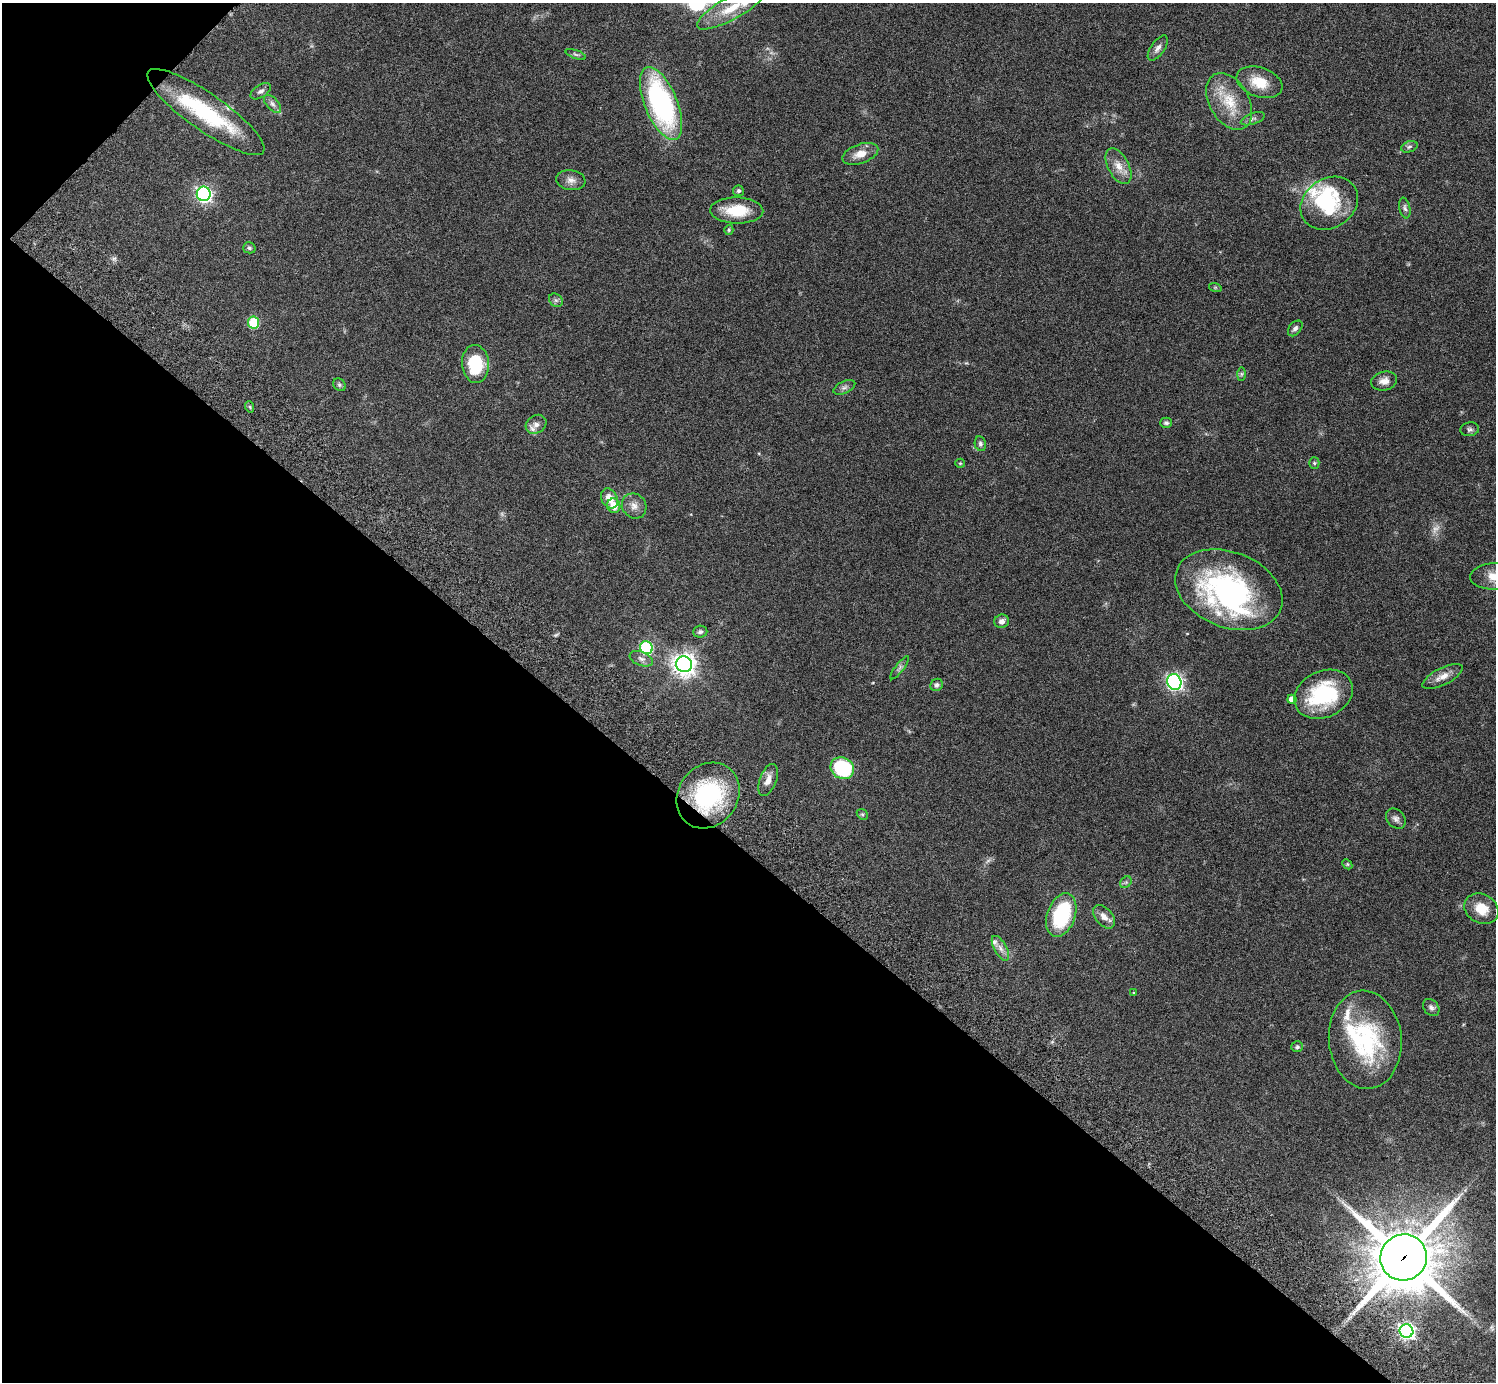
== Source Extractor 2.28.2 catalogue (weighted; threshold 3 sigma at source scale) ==
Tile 9 of 4 x 4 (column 1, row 3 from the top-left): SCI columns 45-1538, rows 1726-3105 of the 6059 x 6069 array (HDU 1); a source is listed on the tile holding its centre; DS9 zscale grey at full resolution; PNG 1498 x 1384 px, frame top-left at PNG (2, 3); each listed source drawn as its Kron ellipse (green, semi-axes under 4 px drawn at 4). Shown black and unused: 40% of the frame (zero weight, under 3 of 6 exposures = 3% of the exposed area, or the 3 px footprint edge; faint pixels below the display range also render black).
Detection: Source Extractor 2.28.2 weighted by HDU 2 'WHT'; one run over the whole footprint, this tile lists its part. Background 0.0843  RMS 0.0046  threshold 0.0188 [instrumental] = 3 sigma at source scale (4.09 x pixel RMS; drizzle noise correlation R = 1.36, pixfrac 0.8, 0.05/0.05 arcsec/px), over >= 5 px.
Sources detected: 82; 3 too faint to see at this stretch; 4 inside a brighter object's white glare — neither listed nor drawn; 5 inside a brighter listed object's ellipse — not listed separately; the other 70 listed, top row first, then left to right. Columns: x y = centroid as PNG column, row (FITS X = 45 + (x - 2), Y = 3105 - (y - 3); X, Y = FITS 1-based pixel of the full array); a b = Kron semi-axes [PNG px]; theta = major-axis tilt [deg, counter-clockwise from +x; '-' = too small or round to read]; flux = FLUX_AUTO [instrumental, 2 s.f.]
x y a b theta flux
731 8 39 11 29 12
1158 48 14 7 54 2.1
576 54 11 4 -20 0.9
1259 82 24 14 -19 9.4
261 91 11 6 32 1.5
1229 101 31 20 -60 14
661 103 39 16 -67 81
272 104 11 6 -48 1.7
206 112 70 18 -35 36
1253 119 12 5 19 1.4
1409 147 8 5 20 1
860 154 19 9 19 5.1
1118 166 19 10 -62 4.9
571 180 15 10 -9 2.8
738 191 5 5 - 0.87
204 194 7 7 - 120
1329 203 30 24 34 22
1405 208 10 5 -79 1.3
737 211 26 13 -2 12
729 230 5 4 - 0.57
249 248 6 5 - 0.86
1215 287 6 4 -18 0.56
556 300 7 6 - 1
254 322 6 5 - 23
1295 328 9 6 51 1.3
475 364 19 13 -86 21
1241 374 7 4 89 0.72
1384 381 13 9 14 3
339 385 7 5 -45 0.83
844 387 11 6 24 1.5
250 407 6 3 -72 0.52
1166 423 6 5 - 0.89
536 424 11 9 35 2.5
1470 429 9 7 9 1.1
980 444 7 5 -78 1
960 463 5 4 - 0.48
1314 463 5 5 - 0.59
609 498 10 8 -60 4.8
614 506 7 6 - 5.7
634 506 13 11 -52 3.2
1495 576 25 13 2 8.7
1229 590 56 37 -21 88
1002 621 7 7 - 2
700 632 7 6 - 1.2
646 648 6 6 - 42
641 659 12 7 -22 1.9
684 664 8 8 - 310
900 668 14 4 52 1.3
1442 676 22 8 27 4.1
1174 682 8 7 - 130
937 685 6 6 - 1.1
1324 694 30 23 25 33
1292 699 5 4 - 3.6
842 768 12 10 -29 28
768 780 17 8 69 3.5
708 795 35 29 53 46
862 814 6 4 -43 0.62
1396 819 11 8 -47 1.7
1347 864 6 4 -46 0.51
1126 882 6 5 - 0.74
1481 909 18 14 -28 7.5
1061 915 23 14 71 31
1104 917 14 8 -49 3.4
1000 948 14 6 -61 2.4
1134 993 4 3 - 0.39
1431 1008 9 7 -48 1.5
1365 1040 49 36 -85 46
1297 1047 6 5 - 0.85
1404 1257 23 23 - 2900
1406 1331 7 6 - 140
Overlapping masked pixels (flux is a lower limit): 2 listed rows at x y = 708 795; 1404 1257
Isophote crosses this tile's border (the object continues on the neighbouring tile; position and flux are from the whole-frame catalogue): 2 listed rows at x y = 731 8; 1495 576